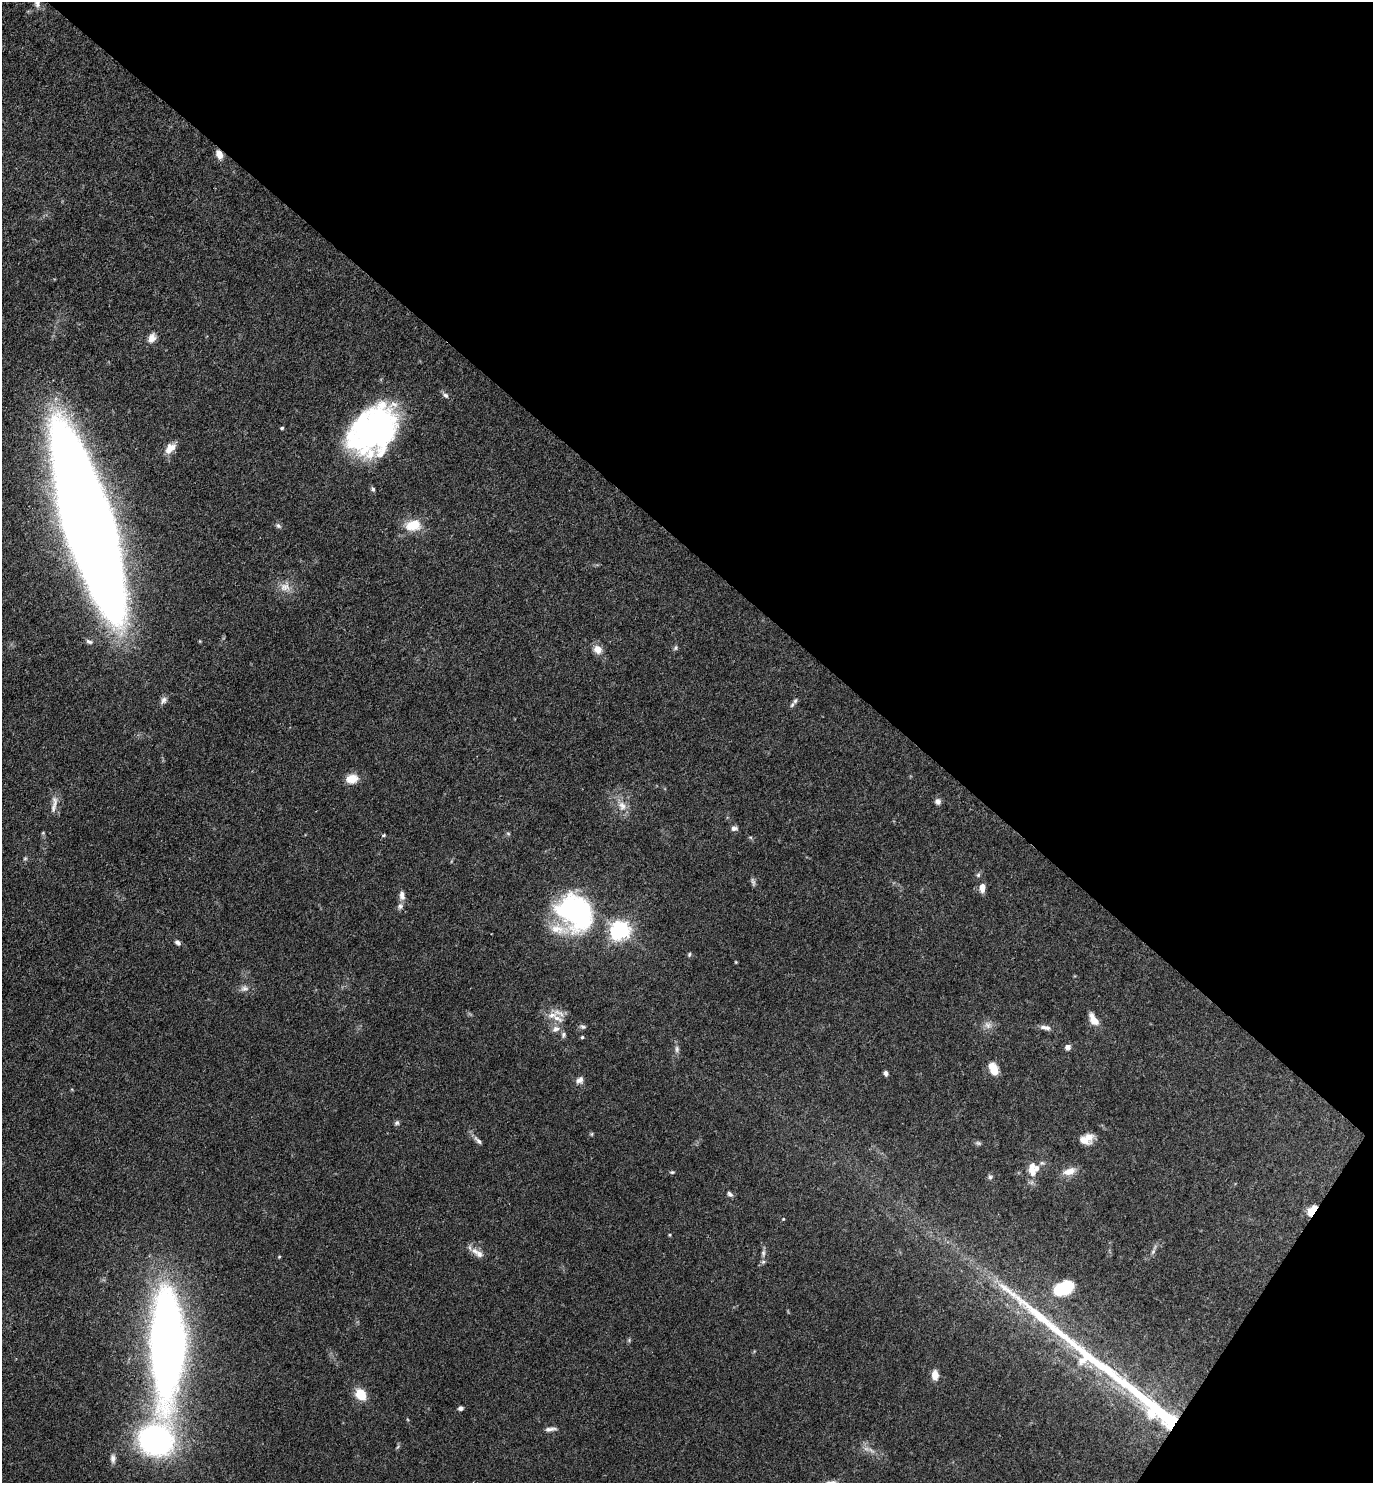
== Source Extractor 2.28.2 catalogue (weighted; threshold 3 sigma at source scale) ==
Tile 8 of 4 x 4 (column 4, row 2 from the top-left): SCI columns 4265-5635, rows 2962-4442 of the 5929 x 5923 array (HDU 1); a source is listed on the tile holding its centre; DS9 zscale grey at full resolution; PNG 1375 x 1485 px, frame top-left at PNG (2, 2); no overlay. Shown black and unused: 39% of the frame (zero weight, under 3 of 4 exposures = <1% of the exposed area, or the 3 px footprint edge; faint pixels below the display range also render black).
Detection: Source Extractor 2.28.2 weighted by HDU 2 'WHT'; one run over the whole footprint, this tile lists its part. Background 0.119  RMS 0.0043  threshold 0.0195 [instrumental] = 3 sigma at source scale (4.5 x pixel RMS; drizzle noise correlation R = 1.50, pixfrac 1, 0.05/0.05 arcsec/px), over >= 5 px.
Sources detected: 84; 3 too faint to see at this stretch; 1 inside a brighter object's white glare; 1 long thin detection or spike segment (spike, bleed or trail) — not listed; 5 inside a brighter listed object's ellipse — not listed separately; the other 74 listed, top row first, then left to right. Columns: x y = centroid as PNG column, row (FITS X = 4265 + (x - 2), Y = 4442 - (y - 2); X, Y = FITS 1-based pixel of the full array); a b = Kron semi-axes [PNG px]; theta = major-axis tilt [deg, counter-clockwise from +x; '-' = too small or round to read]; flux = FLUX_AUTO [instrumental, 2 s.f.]
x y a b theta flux
37 3 12 8 81 2.5
219 154 8 6 -69 4.2
152 338 12 9 66 2.8
446 395 9 6 -39 1.3
282 428 4 3 - 0.57
376 429 49 39 61 110
170 448 14 8 46 4.9
373 489 6 5 - 0.83
87 524 130 29 -73 1500
413 525 18 12 13 10
278 526 9 5 -45 1
285 587 16 11 -4 4.4
89 641 9 5 -25 1.2
675 648 7 5 61 0.85
598 649 10 9 - 4.1
164 700 11 7 53 1.7
795 701 11 6 61 1.3
352 779 14 10 7 5.5
938 801 8 7 - 1.7
54 804 26 6 81 3.1
622 806 15 11 -55 4.6
734 828 7 6 - 1.5
508 833 6 4 -2 0.59
384 835 5 4 - 0.5
25 858 6 4 1 0.57
978 875 6 6 - 0.79
982 888 9 6 87 3.8
402 895 11 7 -84 2.4
400 906 9 7 59 1.5
575 912 45 35 -39 76
620 930 7 7 - 220
178 942 8 6 -38 1.3
689 954 6 4 52 0.65
736 962 5 3 - 0.34
244 989 9 7 22 1.8
552 1015 16 9 16 4.2
1093 1019 16 8 -60 4.5
583 1027 9 6 -27 1
1045 1027 15 6 -10 2.2
556 1029 11 8 27 2.2
563 1035 8 6 69 0.96
582 1037 4 4 - 0.62
1067 1047 7 6 - 1.7
677 1049 9 6 -90 1.4
994 1069 12 7 -69 8
886 1073 6 5 - 1.2
580 1080 10 8 45 2.1
397 1123 7 6 - 0.94
592 1134 6 4 89 0.54
1088 1138 15 10 25 3.9
478 1140 15 5 -47 1.8
978 1143 8 5 -10 0.93
1032 1170 20 10 -86 5.8
1069 1171 18 9 17 4.3
672 1172 6 4 0 0.64
990 1177 7 6 - 0.92
730 1194 7 6 - 1.2
1312 1211 12 6 54 9.9
783 1219 4 3 - 0.39
670 1235 5 3 - 0.42
1153 1252 9 5 63 1.1
477 1253 21 8 -35 3.6
763 1253 11 6 89 1.7
279 1257 4 4 - 0.41
1064 1288 22 14 23 18
629 1340 5 5 - 0.56
168 1345 92 25 90 400
935 1375 10 7 -88 4.3
361 1394 11 9 -49 9.4
461 1408 6 5 - 1.1
1155 1408 96 14 -38 84
550 1429 15 5 7 1.7
155 1440 28 26 -7 110
113 1459 12 7 -85 1.9
Overlapping masked pixels (flux is a lower limit): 4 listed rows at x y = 219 154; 575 912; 1312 1211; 1155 1408
Isophote crosses this tile's border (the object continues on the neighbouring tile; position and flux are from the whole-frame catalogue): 2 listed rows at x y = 37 3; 87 524